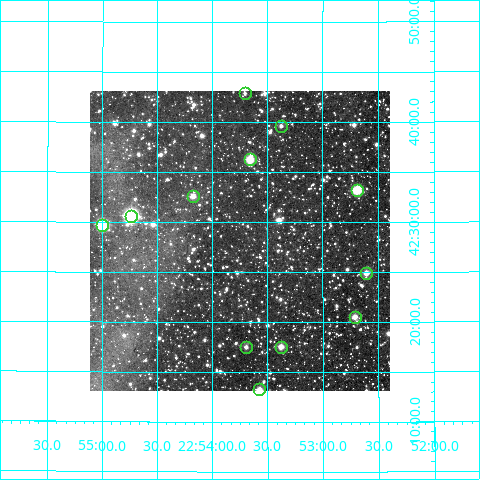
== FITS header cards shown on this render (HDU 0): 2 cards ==
NAXIS1  =                  300
NAXIS2  =                  300

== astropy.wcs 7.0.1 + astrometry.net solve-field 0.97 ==
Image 300 x 300 px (HDU 0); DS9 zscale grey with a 90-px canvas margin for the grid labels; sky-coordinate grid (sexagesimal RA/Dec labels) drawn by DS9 from the SOLVED WCS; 12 Tycho-2 reference stars matched to detected sources circled (green)
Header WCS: RA---TAN/DEC--TAN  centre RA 22:53:45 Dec +42:28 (343.44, +42.47 deg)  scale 6 arcsec/px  FOV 30.0' x 30.0'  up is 0 deg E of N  parity normal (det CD < 0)
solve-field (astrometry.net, Tycho-2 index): VERIFIED the header's WCS against the Tycho-2 star catalogue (verified at 2 index scales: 9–12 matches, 0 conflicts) and refined it, rather than solving blind
Solved WCS: RA---TAN-SIP/DEC--TAN-SIP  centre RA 22:53:45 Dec +42:28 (343.44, +42.47 deg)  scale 6.01 arcsec/px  FOV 30.1' x 30.0'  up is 0 deg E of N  parity normal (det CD < 0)
The solver's refit moves the header's centre by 2.2 arcsec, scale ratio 1.002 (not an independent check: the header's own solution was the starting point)
Tycho-2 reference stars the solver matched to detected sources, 12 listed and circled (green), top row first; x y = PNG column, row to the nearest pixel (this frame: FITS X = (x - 90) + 1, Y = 300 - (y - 91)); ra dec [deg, ICRS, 3 dp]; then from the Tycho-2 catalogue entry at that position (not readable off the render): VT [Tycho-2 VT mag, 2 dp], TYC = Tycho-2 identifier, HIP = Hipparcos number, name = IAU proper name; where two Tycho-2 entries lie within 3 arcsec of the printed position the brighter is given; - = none
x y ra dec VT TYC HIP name
245 93 343.426 +42.715 11.97 3223-1860-1 - -
281 126 343.344 +42.661 12.15 3223-228-1 - -
250 159 343.414 +42.605 9.88 3223-1327-1 - -
357 190 343.172 +42.553 9.29 3223-439-1 112968 -
193 196 343.543 +42.543 11.74 3223-1024-1 - -
131 216 343.683 +42.511 7.90 3223-2470-1 113145 -
102 225 343.750 +42.495 8.93 3223-2644-1 - -
366 273 343.152 +42.415 10.56 3223-335-1 - -
355 317 343.177 +42.342 10.56 3223-378-1 - -
246 347 343.423 +42.293 11.55 3223-2146-1 - -
281 347 343.344 +42.293 11.21 3223-418-1 - -
259 389 343.393 +42.221 10.88 3223-2200-1 - -